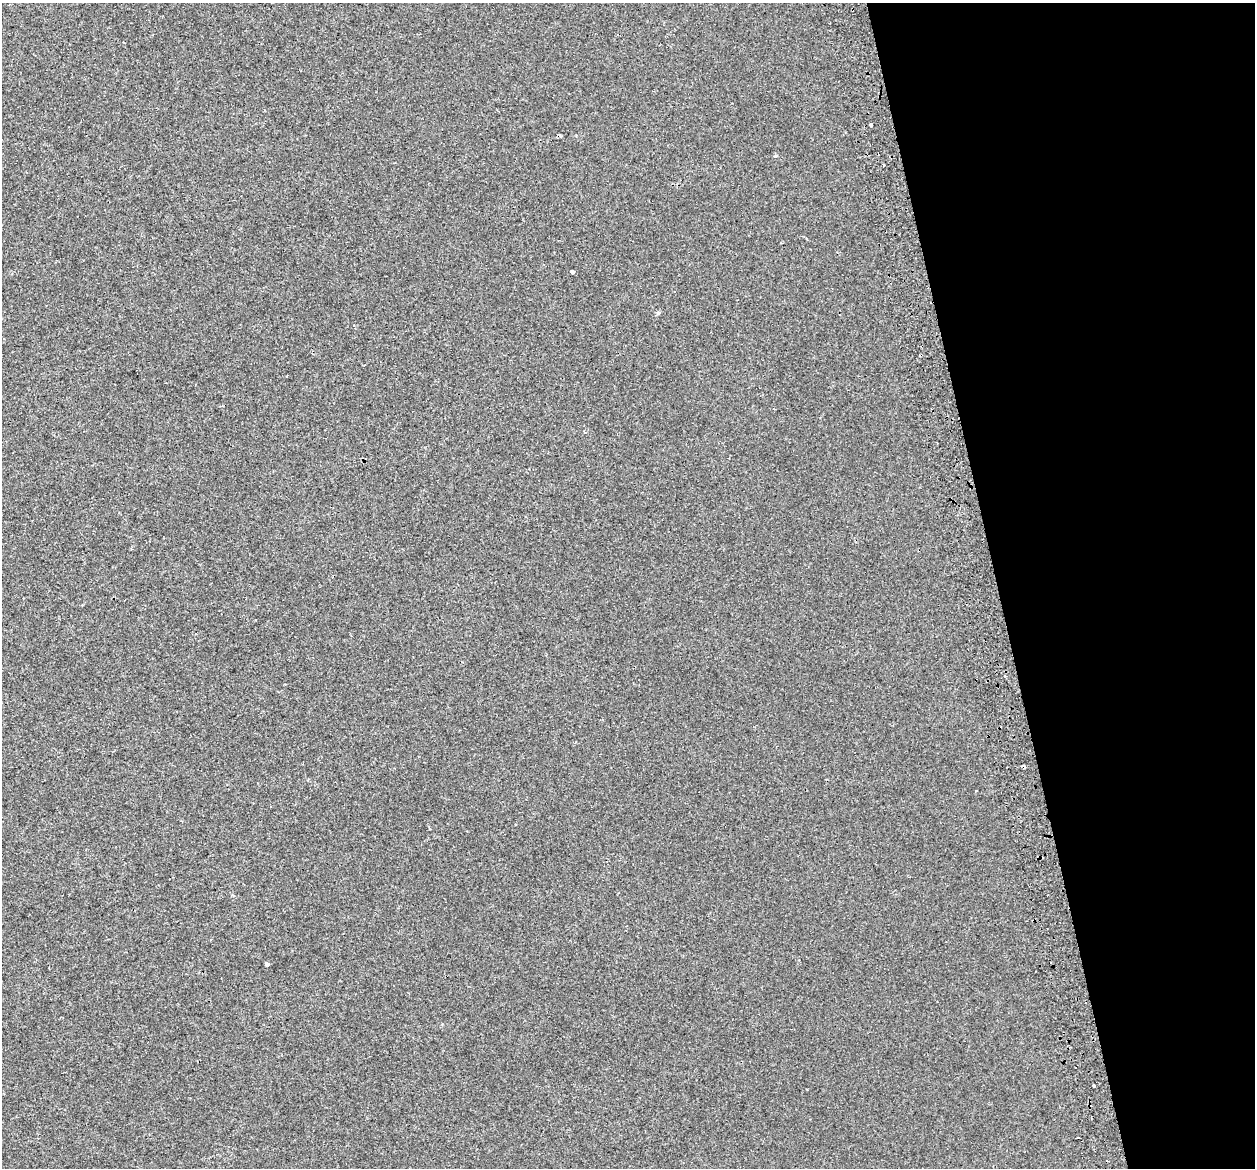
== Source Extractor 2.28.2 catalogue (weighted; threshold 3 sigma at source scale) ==
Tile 12 of 4 x 4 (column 4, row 3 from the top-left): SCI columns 3812-5064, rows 1306-2471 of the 5115 x 4897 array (HDU 1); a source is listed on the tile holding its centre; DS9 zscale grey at full resolution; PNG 1257 x 1170 px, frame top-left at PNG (2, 3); no overlay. Shown black and unused: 21% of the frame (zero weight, under 2 of 3 exposures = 4% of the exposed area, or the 3 px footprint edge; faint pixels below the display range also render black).
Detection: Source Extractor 2.28.2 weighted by HDU 2 'WHT'; one run over the whole footprint, this tile lists its part. Background 8.57e-04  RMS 0.0051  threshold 0.0228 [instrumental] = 3 sigma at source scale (4.5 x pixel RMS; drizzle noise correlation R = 1.50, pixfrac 1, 0.0396/0.0396 arcsec/px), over >= 5 px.
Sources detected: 14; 6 cosmic-ray / hot-pixel residue — not listed; the other 8 listed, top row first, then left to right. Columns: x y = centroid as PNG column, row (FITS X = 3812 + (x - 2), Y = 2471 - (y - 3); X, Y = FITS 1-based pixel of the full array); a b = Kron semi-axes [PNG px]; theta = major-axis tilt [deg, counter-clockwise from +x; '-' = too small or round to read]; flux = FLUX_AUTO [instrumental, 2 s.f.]
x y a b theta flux
871 125 3 3 - 6.3
775 156 5 3 - 0.61
884 165 3 2 - 0.54
573 272 4 3 - 9
1005 676 4 3 - 0.59
976 791 3 2 - 0.46
267 964 4 3 - 3.7
1094 1085 3 3 - 4.2